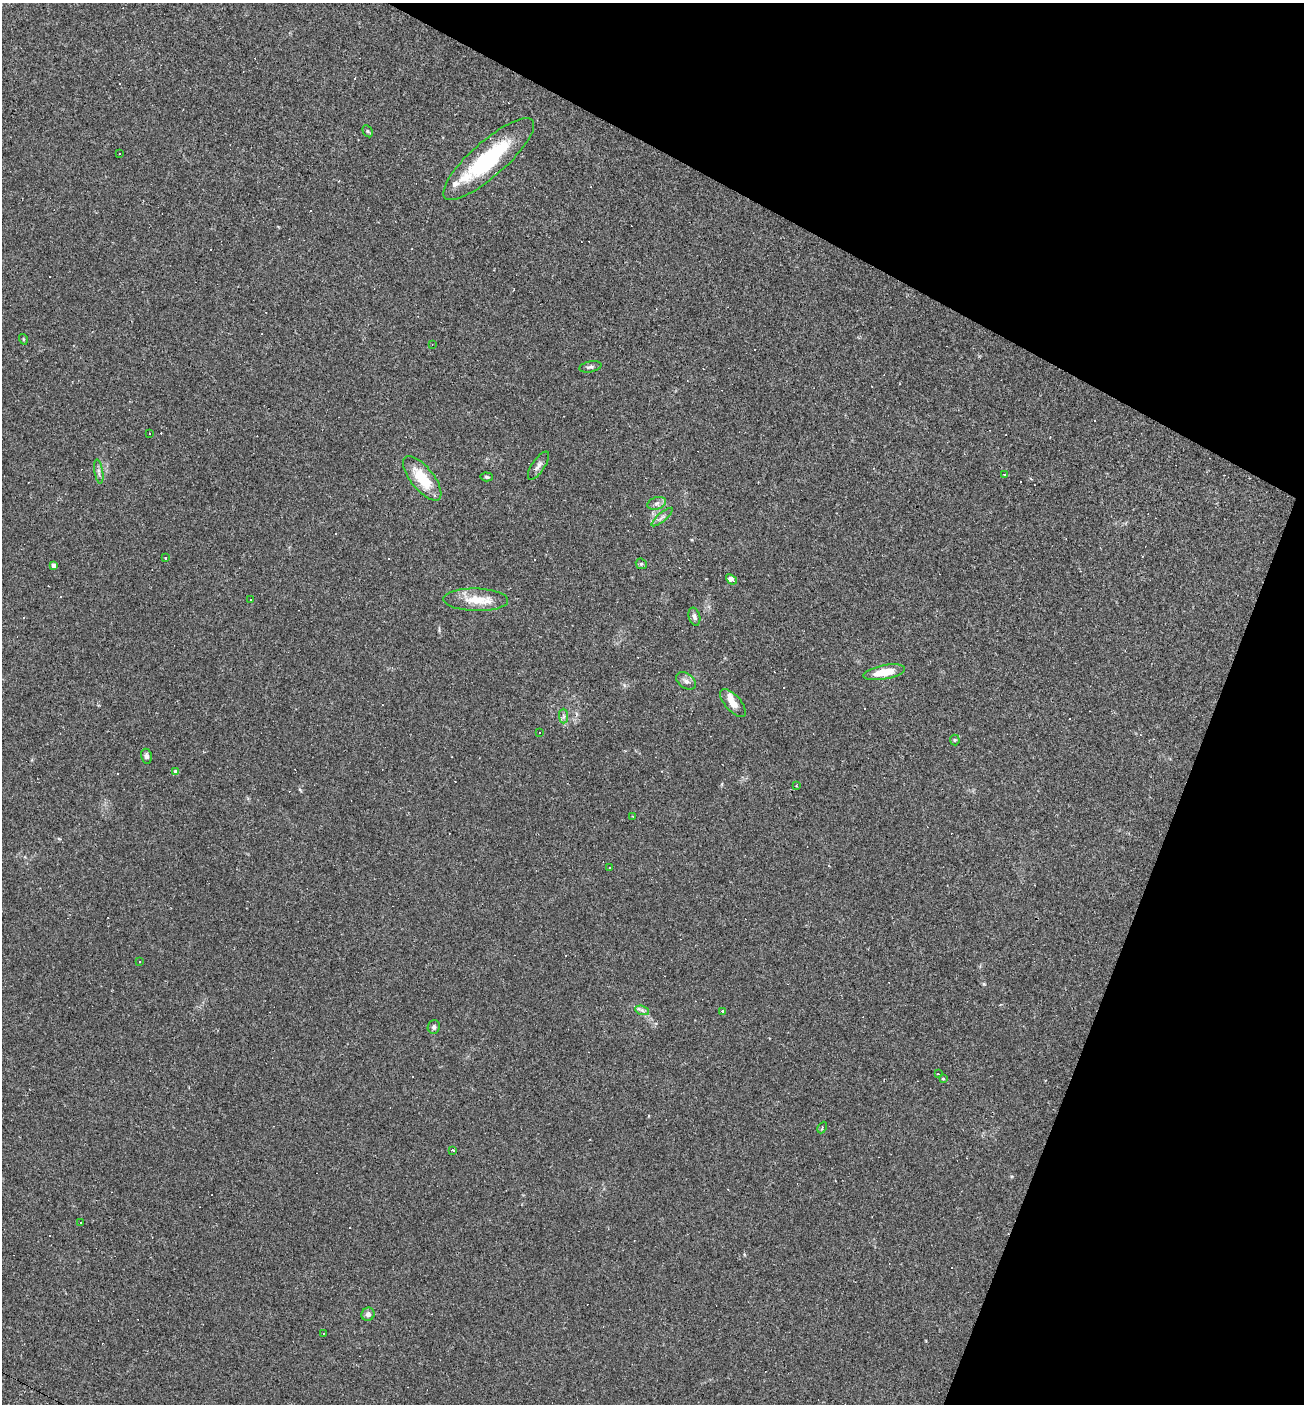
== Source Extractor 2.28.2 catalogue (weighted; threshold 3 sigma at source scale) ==
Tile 8 of 4 x 4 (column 4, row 2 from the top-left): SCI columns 4045-5346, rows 2804-4205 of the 5617 x 5606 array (HDU 1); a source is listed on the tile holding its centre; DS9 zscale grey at full resolution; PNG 1306 x 1406 px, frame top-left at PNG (2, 3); each listed source drawn as its Kron ellipse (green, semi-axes under 4 px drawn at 4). Shown black and unused: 22% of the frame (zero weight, under 2 of 3 exposures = <1% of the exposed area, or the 3 px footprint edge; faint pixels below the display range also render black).
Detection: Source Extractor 2.28.2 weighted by HDU 2 'WHT'; one run over the whole footprint, this tile lists its part. Background 0.0488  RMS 0.0049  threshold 0.0221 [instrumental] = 3 sigma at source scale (4.5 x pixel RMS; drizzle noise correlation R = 1.50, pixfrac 1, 0.05/0.05 arcsec/px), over >= 5 px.
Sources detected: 87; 42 cosmic-ray / hot-pixel residue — neither listed nor drawn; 2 inside a brighter listed object's ellipse — not listed separately; the other 43 listed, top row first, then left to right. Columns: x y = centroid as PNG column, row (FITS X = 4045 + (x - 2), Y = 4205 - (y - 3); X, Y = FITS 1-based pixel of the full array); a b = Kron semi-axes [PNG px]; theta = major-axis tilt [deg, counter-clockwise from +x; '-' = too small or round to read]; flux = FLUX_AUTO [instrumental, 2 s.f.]
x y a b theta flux
368 131 6 4 -59 0.67
120 153 2 2 - 0.4
489 159 58 17 41 45
23 339 5 3 - 0.45
432 344 3 2 - 0.27
590 367 11 5 11 1.4
149 433 2 2 - 0.27
538 466 16 6 56 2.3
99 472 12 3 -80 1.4
1004 474 3 2 - 0.36
487 477 6 4 -4 0.8
422 478 27 11 -51 16
657 503 9 6 19 1.7
662 517 13 4 40 1.5
166 558 3 3 - 3.4
641 564 6 5 - 0.75
54 565 4 4 - 1.7
731 579 6 4 -41 5
250 599 3 2 - 0.41
476 600 32 11 -2 11
694 617 9 5 -75 1.4
884 672 21 7 10 10
686 681 11 7 -37 2.2
733 703 17 8 -48 5.2
564 716 7 4 -89 1.2
539 733 2 2 - 0.42
955 740 5 5 - 0.64
146 756 7 5 -79 1.2
176 772 4 4 - 2.6
796 786 3 3 - 0.49
633 816 3 2 - 0.37
610 867 3 3 - 0.91
139 961 3 3 - 0.41
642 1010 7 4 -19 1.1
722 1011 3 3 - 13
434 1027 7 6 - 1.3
938 1074 3 3 - 0.4
943 1079 4 3 - 0.47
822 1128 6 3 65 0.57
453 1150 3 2 - 0.88
81 1223 3 3 - 3.7
368 1314 7 6 - 2
323 1333 3 3 - 0.88
Unlisted compact peaks at least as high as the median listed source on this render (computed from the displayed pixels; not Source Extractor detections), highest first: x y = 984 984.